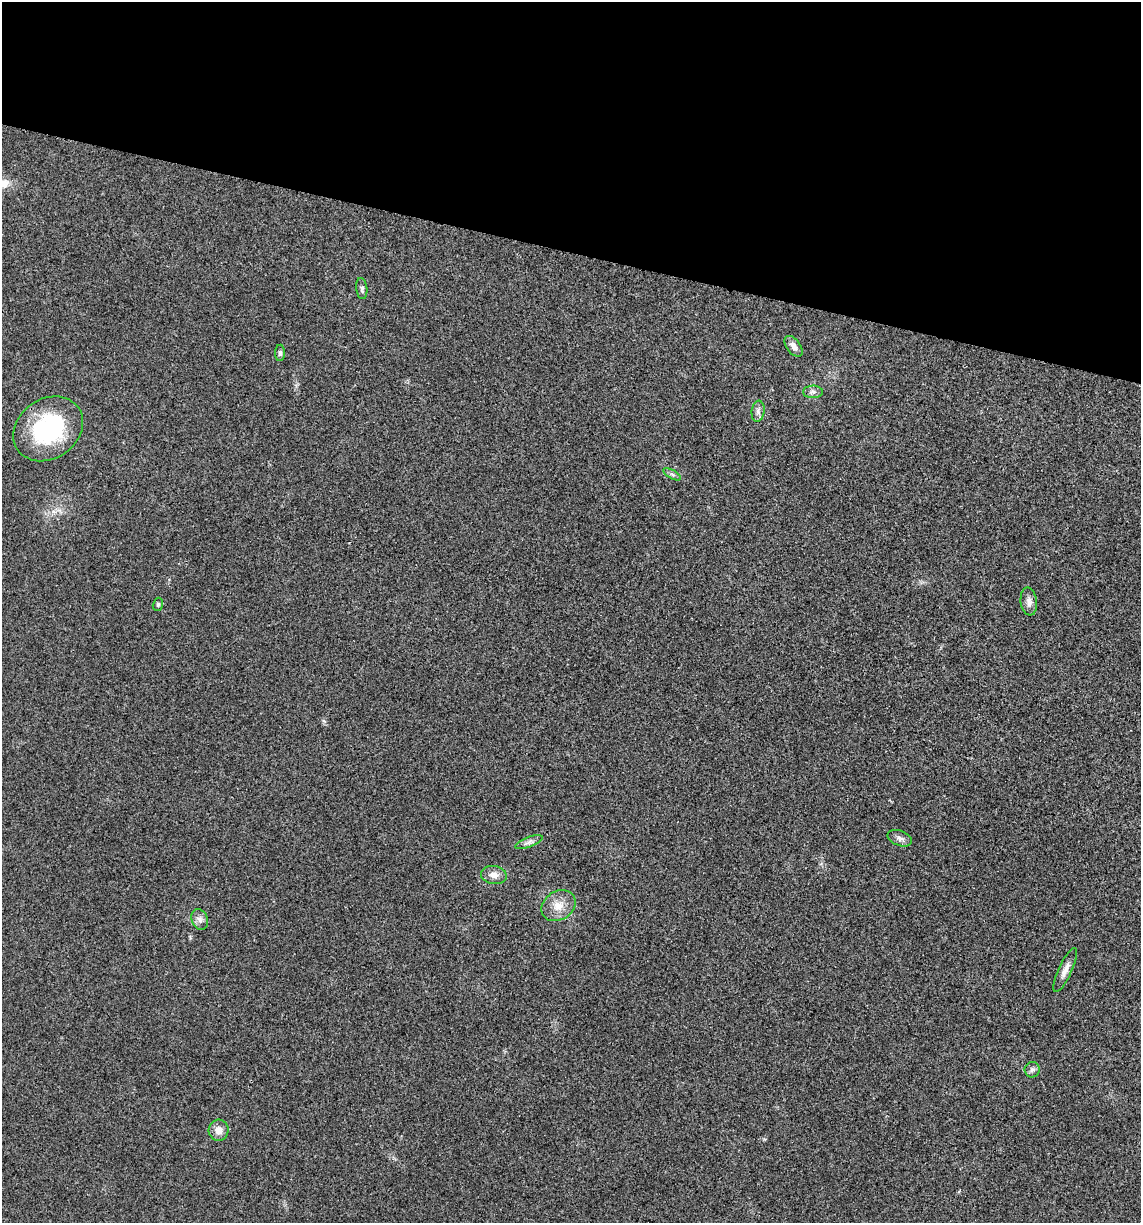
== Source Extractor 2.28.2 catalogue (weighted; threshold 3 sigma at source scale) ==
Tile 2 of 4 x 4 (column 2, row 1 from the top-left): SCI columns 1259-2397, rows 3672-4892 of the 4914 x 4897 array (HDU 1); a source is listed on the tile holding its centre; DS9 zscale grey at full resolution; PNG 1143 x 1225 px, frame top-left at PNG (2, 2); each listed source drawn as its Kron ellipse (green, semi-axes under 4 px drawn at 4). Shown black and unused: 21% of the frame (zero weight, under 3 of 4 exposures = <1% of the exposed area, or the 3 px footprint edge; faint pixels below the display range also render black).
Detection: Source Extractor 2.28.2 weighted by HDU 2 'WHT'; one run over the whole footprint, this tile lists its part. Background 0.0202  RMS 0.0059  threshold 0.0265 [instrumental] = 3 sigma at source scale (4.5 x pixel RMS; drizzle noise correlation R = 1.50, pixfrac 1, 0.05/0.05 arcsec/px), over >= 5 px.
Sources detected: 17; all 17 listed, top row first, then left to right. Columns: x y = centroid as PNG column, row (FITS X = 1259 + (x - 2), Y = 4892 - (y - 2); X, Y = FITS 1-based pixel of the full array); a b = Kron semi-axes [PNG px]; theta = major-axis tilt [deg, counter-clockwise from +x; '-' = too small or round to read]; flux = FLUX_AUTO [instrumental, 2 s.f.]
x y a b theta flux
362 288 11 5 -83 1.7
794 346 12 6 -53 3.4
280 353 8 5 90 1.6
813 392 10 6 1 2
758 411 10 6 83 2.4
48 429 37 30 34 58
672 474 10 4 -30 1.5
1029 602 14 8 -82 3.4
158 604 7 5 75 0.97
900 838 12 7 -21 2.6
529 842 14 5 19 2.4
494 875 13 9 -10 4.3
558 906 18 14 33 8.7
200 920 11 8 -67 2.7
1065 970 24 6 65 4.5
1032 1070 8 7 - 1.8
219 1130 10 10 - 4.9